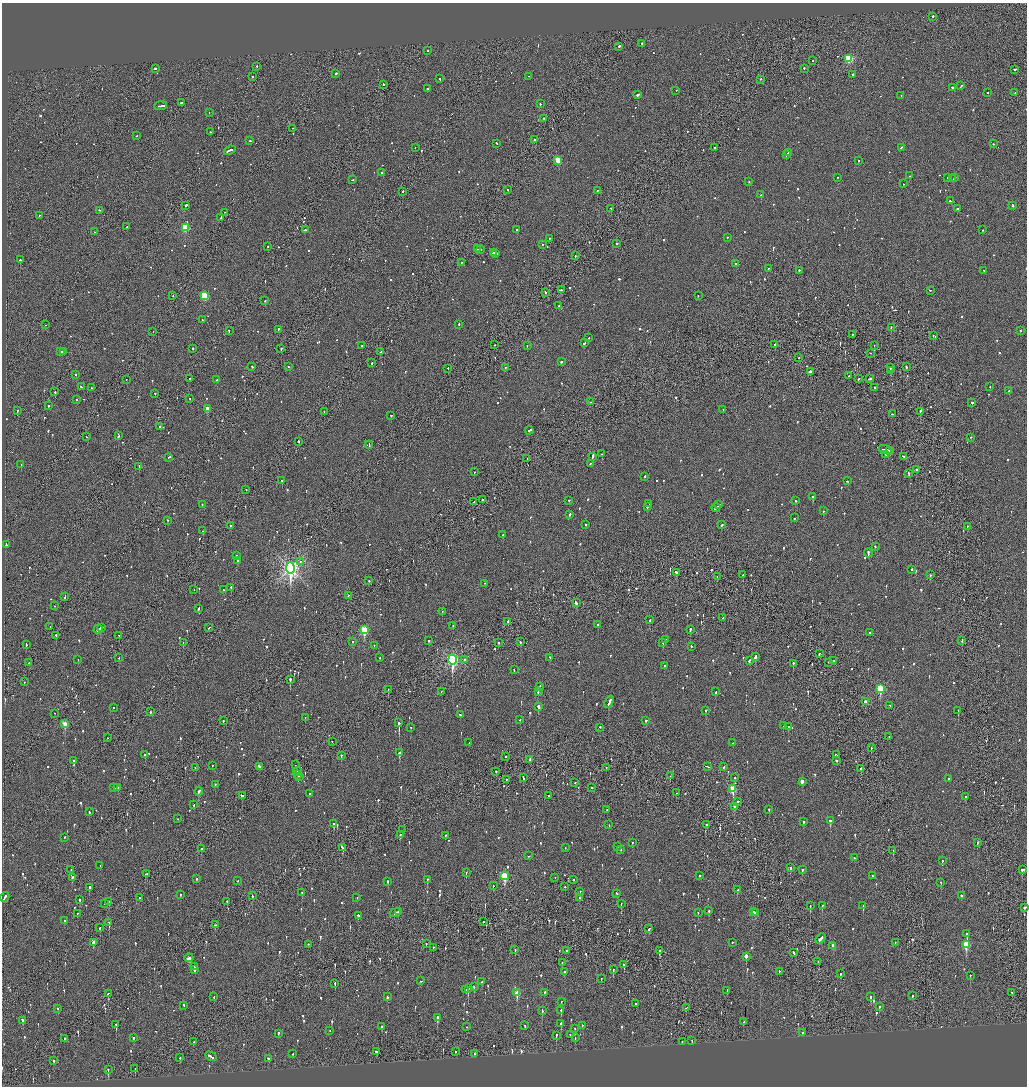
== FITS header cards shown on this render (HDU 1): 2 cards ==
NAXIS1  =                 2050
NAXIS2  =                 2168

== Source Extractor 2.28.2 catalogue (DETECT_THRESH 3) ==
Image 2050 x 2168 px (HDU 1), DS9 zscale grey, zoomed out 1/2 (1 PNG px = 2 x 2 image px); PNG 1029 x 1088 px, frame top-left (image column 2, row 2168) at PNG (2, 3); each listed source drawn as its Kron ellipse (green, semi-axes under 4 px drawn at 4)
Background -0.114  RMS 0.097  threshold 0.292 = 3 sigma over >= 5 px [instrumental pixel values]
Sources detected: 1277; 74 cannot appear on this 1/2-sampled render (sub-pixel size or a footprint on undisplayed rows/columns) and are neither listed nor drawn; of the other 1203, the 500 brightest by FLUX_AUTO listed and drawn (703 fainter detections omitted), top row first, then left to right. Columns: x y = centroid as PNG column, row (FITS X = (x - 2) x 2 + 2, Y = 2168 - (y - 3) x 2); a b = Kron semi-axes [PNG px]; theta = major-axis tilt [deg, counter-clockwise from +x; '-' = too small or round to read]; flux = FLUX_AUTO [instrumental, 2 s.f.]
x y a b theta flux
933 17 2 2 - 220
642 44 2 2 - 370
619 47 2 2 - 410
427 51 2 2 - 190
849 59 3 3 - 1200
813 61 2 2 - 160
257 67 2 2 - 82
155 69 2 1 - 410
804 69 2 2 - 240
1014 70 2 2 - 120
336 74 2 2 - 700
853 75 2 2 - 300
252 77 2 1 - 100
529 77 2 2 - 120
440 79 2 2 - 75
761 80 2 1 - 69
383 85 2 2 - 100
961 86 2 2 - 78
952 88 2 2 - 130
428 89 2 2 - 82
676 91 2 2 - 46
987 93 2 2 - 59
1015 93 2 1 - 48
638 95 2 2 - 1300
901 96 2 2 - 70
181 103 3 2 - 190
540 104 2 2 - 150
161 106 6 2 4 330
209 113 2 2 - 53
543 119 2 2 - 130
293 129 2 2 - 48
210 132 2 2 - 53
137 136 2 2 - 64
534 140 2 2 - 210
250 141 2 2 - 100
497 144 3 2 - 110
993 144 2 2 - 63
415 148 2 2 - 94
714 148 2 2 - 56
901 148 3 2 - 75
230 151 6 2 22 240
788 153 2 2 - 100
787 155 4 2 - 160
558 161 3 3 - 620
858 161 2 2 - 56
382 173 2 2 - 460
909 176 2 2 - 200
837 178 2 2 - 47
947 178 2 2 - 59
955 178 2 2 - 54
953 179 2 2 - 90
352 180 2 1 - 66
749 182 2 1 - 88
904 184 2 2 - 74
508 190 2 1 - 72
597 191 2 1 - 320
403 192 2 1 - 580
761 195 2 1 - 66
950 201 2 2 - 54
186 206 2 2 - 330
1013 206 3 2 - 52
611 209 2 1 - 110
957 209 2 2 - 250
100 211 2 2 - 85
225 213 2 2 - 52
39 216 3 2 - 110
221 218 3 1 - 120
127 227 2 2 - 120
185 228 3 3 - 850
305 230 2 2 - 320
517 230 2 2 - 220
982 230 2 2 - 110
94 232 2 1 - 66
727 238 2 2 - 48
550 239 2 2 - 58
616 244 2 2 - 110
542 245 2 2 - 66
268 247 2 2 - 81
477 249 3 2 - 140
480 250 3 2 - 190
493 253 4 2 - 410
496 254 3 1 - 180
575 256 2 2 - 60
20 260 2 2 - 120
462 263 2 2 - 48
736 264 2 2 - 75
768 269 2 1 - 90
799 271 2 2 - 120
984 271 2 2 - 51
561 290 3 2 - 290
930 291 2 2 - 70
545 293 2 2 - 80
173 296 2 2 - 71
205 296 3 3 - 1200
698 296 2 2 - 48
265 301 2 2 - 52
559 306 2 2 - 62
202 320 2 1 - 47
45 325 2 1 - 53
459 325 2 2 - 68
891 328 2 2 - 47
278 330 2 2 - 53
229 331 2 2 - 89
1020 331 2 2 - 86
153 332 2 1 - 50
853 335 2 1 - 55
933 336 2 1 - 72
589 338 2 2 - 59
584 343 3 2 - 88
494 345 2 2 - 49
775 345 3 2 - 370
362 346 2 2 - 180
527 346 2 1 - 68
874 346 2 1 - 51
193 349 2 2 - 74
281 349 2 2 - 230
61 352 3 2 - 280
64 352 2 1 - 200
380 352 3 2 - 130
871 354 2 1 - 62
799 358 2 1 - 78
561 362 2 2 - 100
372 363 3 2 - 110
252 367 2 2 - 51
289 367 2 2 - 67
906 367 2 2 - 130
505 368 2 2 - 52
890 368 2 2 - 330
448 369 2 2 - 93
891 371 2 1 - 230
810 372 2 2 - 330
76 375 2 2 - 260
849 376 2 2 - 46
190 379 2 2 - 260
859 379 2 2 - 80
869 379 3 2 - 110
126 380 2 1 - 51
217 380 2 2 - 52
81 387 2 1 - 330
990 387 2 2 - 74
91 388 2 2 - 48
875 388 2 2 - 270
1009 391 2 2 - 240
55 392 2 2 - 170
155 394 2 2 - 120
190 399 2 2 - 63
76 400 2 2 - 81
591 402 2 1 - 51
972 403 2 2 - 290
48 406 2 2 - 89
207 409 3 3 - 310
723 410 2 2 - 60
17 411 2 2 - 110
324 412 2 1 - 80
920 412 4 2 - 140
892 414 2 2 - 47
391 416 2 2 - 110
160 427 2 2 - 48
529 431 4 2 - 140
118 436 2 2 - 120
87 437 2 1 - 51
971 438 2 2 - 65
299 442 2 2 - 87
369 445 4 2 - 220
885 450 6 2 -16 250
890 451 3 2 - 170
602 454 2 2 - 97
886 455 2 2 - 53
593 457 4 2 - 200
903 457 3 2 - 140
169 458 3 2 - 90
527 459 2 1 - 110
590 464 2 2 - 58
21 465 2 2 - 58
139 467 2 2 - 88
917 470 3 2 - 170
474 472 2 2 - 53
909 474 3 2 - 88
644 477 2 2 - 110
282 481 2 2 - 60
847 481 2 2 - 55
246 490 2 2 - 48
813 497 2 2 - 250
482 500 2 1 - 49
569 501 2 2 - 57
795 501 2 2 - 51
474 502 2 1 - 50
649 504 2 2 - 93
202 505 2 2 - 50
719 505 3 2 - 180
647 507 2 2 - 120
716 508 4 2 - 170
823 511 2 2 - 340
570 515 2 2 - 120
794 518 2 2 - 58
168 521 2 2 - 47
586 525 2 2 - 73
721 525 2 2 - 85
231 526 2 2 - 50
967 527 2 2 - 50
203 531 2 2 - 80
503 535 2 2 - 140
6 545 3 2 - 97
875 547 2 2 - 85
868 554 4 2 - 190
236 556 2 2 - 58
237 561 3 2 - 100
300 562 3 2 - 52
290 568 6 4 -81 8400
911 570 2 2 - 180
676 573 3 2 - 190
743 575 2 2 - 77
930 575 2 2 - 120
717 577 2 1 - 50
369 581 2 2 - 96
485 584 2 2 - 57
231 588 2 2 - 160
194 590 2 1 - 58
224 590 2 1 - 65
348 596 2 1 - 74
64 597 3 2 - 120
576 603 3 2 - 390
55 606 2 1 - 47
199 609 3 2 - 81
442 612 2 2 - 69
723 618 2 2 - 50
650 620 3 2 - 88
508 622 2 2 - 150
598 625 2 2 - 110
453 626 2 2 - 58
50 627 2 2 - 47
101 628 3 2 - 110
209 628 3 2 - 57
98 630 4 2 - 160
364 630 4 3 - 1300
690 630 2 2 - 250
869 633 2 2 - 190
56 636 2 1 - 82
119 636 2 1 - 54
666 640 2 2 - 130
429 641 2 2 - 160
962 641 2 2 - 240
353 642 2 2 - 56
520 642 2 2 - 110
183 643 2 1 - 160
499 643 2 1 - 67
663 643 2 2 - 110
26 645 3 2 - 130
374 646 2 2 - 64
691 647 2 2 - 84
819 654 2 2 - 76
755 657 4 2 - 160
119 658 2 2 - 51
380 658 2 2 - 50
550 658 2 2 - 47
78 660 2 2 - 46
452 660 5 3 - 3800
464 660 2 2 - 94
749 661 3 2 - 100
833 661 2 2 - 100
29 663 2 2 - 49
828 663 2 1 - 55
793 664 2 2 - 89
664 666 2 2 - 47
514 670 2 2 - 64
290 680 3 2 - 400
24 682 2 2 - 130
540 687 3 2 - 92
880 689 4 3 - 930
388 690 2 1 - 90
441 692 2 2 - 53
538 692 2 2 - 59
716 692 3 2 - 110
609 702 6 2 64 250
865 702 3 2 - 140
890 706 2 2 - 55
538 707 3 2 - 460
113 708 2 2 - 50
706 711 2 2 - 55
958 711 3 2 - 110
150 712 2 1 - 59
55 714 2 1 - 80
460 715 3 2 - 120
305 718 2 1 - 48
520 720 2 2 - 60
223 721 2 2 - 67
646 721 2 2 - 54
399 723 3 2 - 720
65 724 3 3 - 330
783 726 2 2 - 94
788 727 3 2 - 110
411 728 2 2 - 51
600 728 2 2 - 190
889 737 2 2 - 51
108 738 2 1 - 61
332 742 2 1 - 57
469 743 2 2 - 78
733 743 2 2 - 47
871 748 2 2 - 54
399 753 3 2 - 250
145 755 2 2 - 130
836 755 3 2 - 99
341 756 2 2 - 73
506 757 2 1 - 64
530 760 2 2 - 74
74 761 3 2 - 920
837 761 3 2 - 130
295 765 2 1 - 170
212 766 2 2 - 91
259 767 3 2 - 150
707 767 3 2 - 160
723 767 2 2 - 55
195 768 2 2 - 62
606 768 2 1 - 59
861 769 2 2 - 150
297 772 4 1 - 250
496 772 2 2 - 240
298 775 2 2 - 62
670 776 2 2 - 87
299 777 3 2 - 48
523 778 3 2 - 120
735 778 2 1 - 65
948 779 2 2 - 61
506 780 2 2 - 230
802 782 3 2 - 140
575 783 2 2 - 90
215 785 2 2 - 93
114 788 2 2 - 240
118 788 2 2 - 480
591 788 2 2 - 68
733 789 4 3 - 770
199 792 4 2 - 140
676 793 2 2 - 73
309 794 2 2 - 50
242 796 3 2 - 260
548 796 2 2 - 65
965 797 2 2 - 220
738 802 2 2 - 84
194 805 2 2 - 65
734 807 3 2 - 130
607 810 2 2 - 62
769 810 2 2 - 76
89 812 2 2 - 86
178 819 2 1 - 79
830 821 3 2 - 260
803 822 2 2 - 69
334 824 3 2 - 210
609 825 2 2 - 80
706 825 2 2 - 180
402 830 2 1 - 190
400 835 2 2 - 220
445 836 2 2 - 51
64 838 2 2 - 73
632 843 2 2 - 60
977 843 2 2 - 80
618 847 2 2 - 60
342 848 4 2 - 240
565 848 2 2 - 54
201 849 2 2 - 290
621 850 2 2 - 64
893 851 2 1 - 54
529 856 2 1 - 80
854 858 2 2 - 100
942 861 2 2 - 73
100 866 2 2 - 63
790 868 2 2 - 110
71 870 2 1 - 150
802 870 2 2 - 100
1022 870 4 2 - 120
466 873 2 2 - 71
146 874 3 2 - 58
505 876 4 3 - 1100
700 876 2 2 - 110
872 876 2 2 - 48
72 878 2 2 - 510
555 878 2 2 - 47
197 879 2 2 - 56
427 880 3 2 - 86
573 880 2 2 - 170
238 881 2 2 - 64
388 882 2 2 - 360
941 883 2 2 - 50
493 886 2 1 - 72
565 887 2 2 - 100
89 888 3 2 - 150
737 890 2 2 - 77
580 892 2 2 - 48
302 893 2 1 - 66
617 894 2 2 - 75
180 895 3 2 - 87
252 896 2 2 - 73
961 896 2 2 - 200
5 897 5 2 - 210
139 898 2 2 - 64
357 898 2 2 - 51
579 898 2 2 - 96
80 900 3 2 - 56
109 902 2 2 - 250
227 902 2 2 - 220
105 904 2 2 - 71
621 904 2 1 - 78
810 906 2 1 - 51
822 906 2 2 - 140
863 906 3 2 - 130
1025 908 3 2 - 120
709 911 2 2 - 110
399 912 3 1 - 70
754 912 2 2 - 49
395 913 5 2 - 130
698 913 2 2 - 70
756 913 2 2 - 72
77 914 2 2 - 57
358 916 2 2 - 310
65 921 2 2 - 56
483 922 2 2 - 49
109 923 2 1 - 190
215 925 2 2 - 80
100 928 3 2 - 75
649 929 3 2 - 62
967 934 3 2 - 170
820 939 6 2 41 630
93 943 3 2 - 170
732 943 2 2 - 96
895 943 2 2 - 62
426 944 2 1 - 49
308 945 2 2 - 81
966 945 4 3 - 840
833 946 3 2 - 86
433 948 2 2 - 61
515 950 2 2 - 53
566 951 2 2 - 48
660 951 3 2 - 480
793 953 3 2 - 180
746 957 2 2 - 5500
189 958 4 3 - 200
818 962 2 1 - 83
562 963 2 2 - 62
624 965 3 2 - 73
195 967 2 2 - 140
194 970 3 2 - 210
613 970 3 2 - 59
564 972 2 2 - 59
779 972 2 2 - 92
840 974 2 2 - 60
970 976 2 2 - 59
601 979 2 2 - 66
421 981 2 2 - 72
482 982 3 2 - 66
335 984 2 2 - 87
474 987 2 2 - 140
468 989 3 2 - 380
466 990 2 2 - 48
727 991 2 2 - 69
517 993 4 3 - 350
544 993 2 2 - 76
1012 993 3 2 - 76
108 994 3 2 - 97
912 996 2 2 - 56
214 997 2 1 - 100
388 997 2 2 - 66
870 997 3 2 - 180
561 1002 2 2 - 64
635 1004 2 2 - 76
183 1006 2 2 - 120
879 1007 2 2 - 54
686 1008 3 2 - 57
58 1009 2 2 - 69
542 1011 3 2 - 73
561 1011 3 2 - 140
437 1018 3 2 - 510
23 1021 3 2 - 110
743 1022 2 2 - 120
561 1024 3 2 - 210
116 1025 3 2 - 270
525 1026 3 2 - 88
582 1026 2 2 - 64
382 1027 2 2 - 60
466 1027 2 1 - 59
575 1029 2 2 - 50
330 1031 2 2 - 53
802 1033 2 2 - 130
278 1034 2 2 - 54
570 1035 2 2 - 95
556 1036 3 2 - 130
134 1038 2 2 - 93
575 1038 2 2 - 60
65 1039 2 2 - 120
692 1041 2 1 - 53
193 1042 2 2 - 130
682 1042 2 2 - 100
376 1052 2 2 - 120
456 1052 2 1 - 46
293 1054 2 1 - 51
474 1054 2 1 - 76
211 1057 6 2 -30 290
180 1058 2 2 - 59
268 1059 3 2 - 130
54 1061 2 2 - 130
135 1069 2 1 - 50
108 1070 3 2 - 140
At the frame edge (FLAGS 8, measured only in part): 1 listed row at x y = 1025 908
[703 fainter detections neither listed nor drawn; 74 sub-pixel or undisplayed-footprint detections neither listed nor drawn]